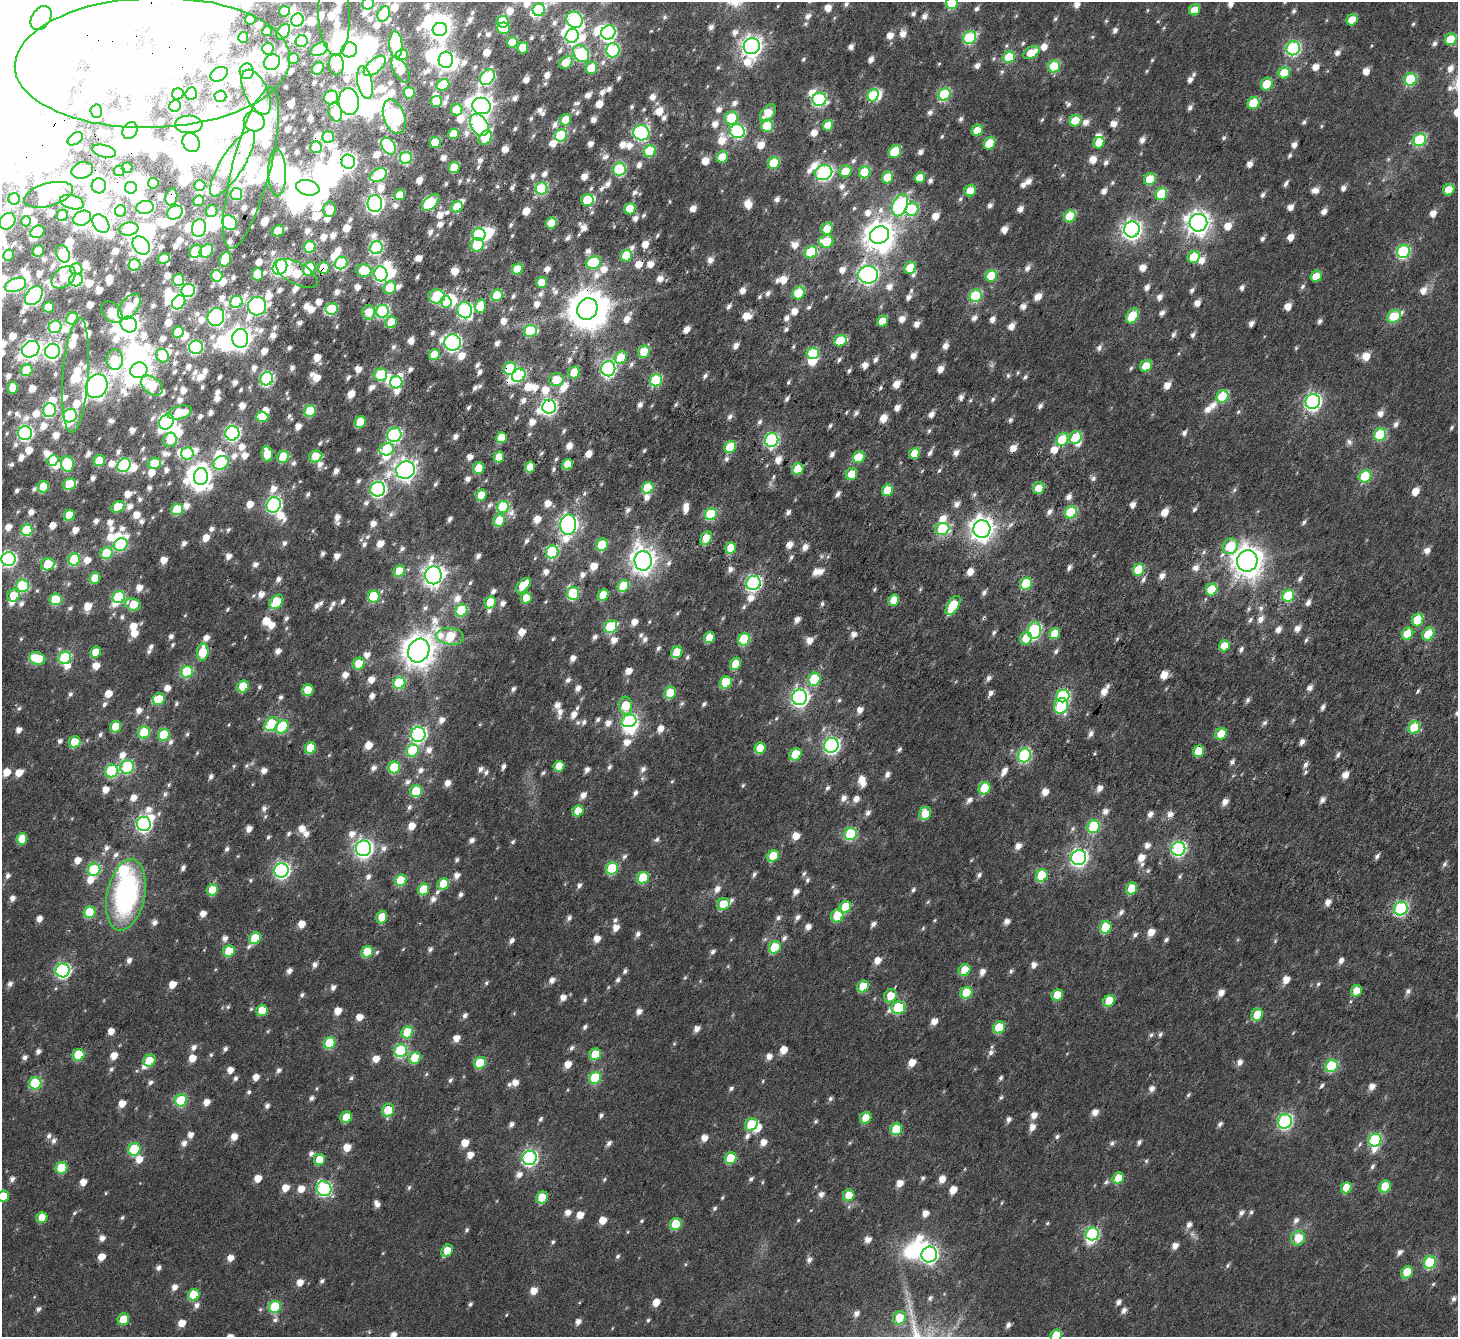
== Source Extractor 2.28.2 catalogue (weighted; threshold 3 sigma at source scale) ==
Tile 11 of 4 x 4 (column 3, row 3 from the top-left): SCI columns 3088-4543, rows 1824-3158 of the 6169 x 6251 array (HDU 1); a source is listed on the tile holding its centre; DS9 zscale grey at full resolution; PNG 1460 x 1339 px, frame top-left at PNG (2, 2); each listed source drawn as its Kron ellipse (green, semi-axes under 4 px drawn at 4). Shown black and unused: <1% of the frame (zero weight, under 4 of 7 exposures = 11% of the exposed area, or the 3 px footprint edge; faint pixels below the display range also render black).
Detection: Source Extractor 2.28.2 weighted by HDU 2 'WHT'; one run over the whole footprint, this tile lists its part. Background 0.0168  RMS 0.0054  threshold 0.0222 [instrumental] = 3 sigma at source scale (4.09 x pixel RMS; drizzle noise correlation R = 1.36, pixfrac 0.8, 0.0396/0.0396 arcsec/px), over >= 5 px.
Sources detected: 1797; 12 too faint to see at this stretch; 145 inside a brighter object's white glare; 5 cosmic-ray / hot-pixel residue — neither listed nor drawn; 36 inside a brighter listed object's ellipse — not listed separately; of the other 1599, all 500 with FLUX_AUTO >= 8.86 (the completeness limit of this list) listed and drawn (1099 fainter detections not listed), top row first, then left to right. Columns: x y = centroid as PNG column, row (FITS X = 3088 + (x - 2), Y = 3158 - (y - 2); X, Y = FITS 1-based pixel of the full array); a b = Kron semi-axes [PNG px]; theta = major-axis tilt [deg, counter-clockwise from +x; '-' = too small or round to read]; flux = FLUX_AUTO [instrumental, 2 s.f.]
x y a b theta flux
952 3 6 6 - 39
368 4 6 5 - 23
539 10 6 6 - 27
1195 10 6 5 - 8.9
284 11 5 5 - 14
384 14 8 6 61 29
334 15 40 16 -88 22
41 18 13 9 56 1200
250 19 5 5 - 14
297 20 7 6 - 71
575 20 8 7 - 110
1352 20 6 5 - 11
503 22 6 6 - 19
504 28 6 5 - 23
440 29 7 6 - 280
267 31 5 5 - 10
283 32 9 5 51 31
608 32 7 6 - 110
572 36 7 6 - 89
243 37 5 5 - 18
970 38 7 6 - 54
1451 39 6 5 - 19
302 41 6 6 - 43
512 42 5 5 - 14
396 45 13 6 -85 34
752 46 8 8 - 310
523 48 5 5 - 11
1293 48 7 6 - 91
268 49 6 5 - 30
319 49 9 6 29 44
349 50 8 7 - 440
613 50 7 7 - 67
1031 52 9 5 29 10
581 54 9 7 -54 66
402 55 6 5 - 35
1009 57 6 5 - 33
294 59 5 5 - 15
446 60 8 7 - 190
272 62 8 7 - 120
566 62 7 5 41 10
152 63 138 65 2 3800
336 65 10 7 -89 19
375 66 13 6 41 65
1054 67 6 5 - 32
318 68 7 5 51 25
591 68 6 6 - 13
400 70 14 7 -61 19
247 71 8 7 - 230
1284 73 6 5 - 17
219 74 9 6 29 100
487 77 8 6 50 84
1411 79 6 6 - 44
365 83 17 7 -79 83
1267 84 6 5 - 16
443 85 7 5 31 19
256 92 24 11 -64 63
409 93 6 5 - 26
178 94 6 5 - 18
191 94 6 5 - 24
945 94 6 6 - 52
873 95 6 5 - 32
220 96 6 6 - 57
331 97 7 6 - 30
819 99 7 6 - 82
349 102 13 10 -84 350
436 102 5 5 - 14
1254 103 6 5 - 19
175 106 6 5 - 63
482 106 9 8 - 420
457 110 6 6 - 17
96 111 7 6 - 66
335 112 10 6 -76 20
768 113 10 6 50 9.3
394 117 18 10 -72 160
731 118 6 6 - 23
566 120 6 5 - 12
254 121 10 10 - 550
1076 121 6 5 - 13
189 124 14 9 1 120
479 125 12 8 -56 88
828 125 5 5 - 9.9
767 126 6 6 - 18
130 130 9 7 54 460
977 130 6 5 - 10
737 131 7 7 - 79
641 133 8 7 - 96
454 134 5 5 - 10
561 135 6 6 - 47
328 137 6 5 - 40
485 138 8 6 51 24
75 139 8 5 36 20
1420 140 7 6 - 52
435 142 5 5 - 18
191 143 10 8 -62 360
989 143 6 5 - 17
1099 143 6 5 - 10
388 146 9 6 -54 68
316 147 6 6 - 15
104 151 12 6 -15 90
650 151 6 5 - 28
895 152 7 6 - 21
722 157 6 5 - 13
406 158 6 6 - 56
348 162 7 7 - 180
233 163 38 11 58 220
774 163 6 5 - 21
454 167 6 5 - 17
127 168 5 5 - 11
251 168 83 19 76 140
619 169 6 6 - 49
82 170 11 8 17 59
119 171 5 5 - 10
845 171 6 5 - 12
865 172 6 5 - 27
277 173 23 9 -89 150
823 173 9 7 15 99
378 175 9 6 27 32
887 177 6 5 - 13
920 178 5 5 - 9.8
1150 179 6 5 - 19
153 183 5 5 - 15
99 186 7 7 - 260
200 186 6 5 - 15
131 188 6 6 - 82
308 188 12 7 -13 280
542 189 6 6 - 51
1449 190 6 5 - 12
970 191 6 5 - 8.9
236 194 6 6 - 34
1161 194 6 5 - 26
48 195 25 11 15 78
400 195 5 5 - 9.7
171 197 9 6 82 20
14 199 6 5 - 55
587 200 6 6 - 21
199 201 5 5 - 9
72 202 12 7 -15 39
431 202 10 6 44 31
375 204 8 7 - 200
900 205 11 7 70 120
145 207 8 6 7 110
457 207 6 5 - 12
329 209 7 6 - 11
630 209 6 5 - 15
912 209 7 6 - 44
120 211 6 5 - 29
212 211 6 5 - 9.4
175 213 8 6 31 84
62 215 6 5 - 17
1070 216 6 5 - 26
82 218 9 7 28 220
7 221 9 7 49 35
26 221 5 5 - 11
229 222 8 7 - 49
551 223 5 5 - 16
1198 223 9 9 - 430
101 224 10 7 -50 290
199 228 9 7 80 130
129 229 9 6 10 60
827 229 6 5 - 11
1132 229 8 8 - 250
278 231 6 5 - 14
37 232 7 5 31 22
479 234 6 6 - 63
879 235 10 8 26 680
826 241 7 6 - 18
141 245 10 7 -50 260
477 245 7 6 - 17
310 247 6 5 - 41
376 248 7 6 - 78
38 251 5 5 - 21
196 251 7 6 - 27
206 251 7 5 44 26
1403 251 7 6 - 64
811 252 6 6 - 35
63 254 9 6 -66 39
9 255 6 5 - 13
626 256 6 5 - 26
1194 257 6 5 - 15
164 258 6 5 - 9.1
225 259 7 5 70 25
593 262 7 6 - 28
341 263 6 6 - 53
135 265 6 6 - 35
280 267 8 7 - 130
324 268 6 5 - 17
910 268 6 5 - 11
76 269 6 6 - 9.5
309 269 7 5 63 23
518 269 6 5 - 14
364 270 8 6 -16 18
297 273 23 10 -28 23
257 274 6 5 - 12
381 274 7 6 - 90
868 275 10 8 1 190
217 276 6 5 - 28
991 276 6 5 - 20
1316 276 6 5 - 11
64 277 14 9 38 9
76 280 7 6 - 71
178 280 6 6 - 21
542 282 5 5 - 10
16 285 11 6 22 55
390 288 7 6 - 12
188 290 7 6 - 72
799 293 6 5 - 20
497 295 6 5 - 20
34 296 11 7 50 160
437 296 8 7 - 55
976 296 6 6 - 49
179 302 7 6 - 57
236 302 6 6 - 31
446 302 6 5 - 16
257 306 9 9 - 150
480 306 7 5 75 16
49 307 5 5 - 11
129 307 15 8 52 25
332 309 6 6 - 28
587 309 11 10 - 1400
465 310 8 7 - 95
383 311 6 6 - 71
112 312 12 8 -46 24
368 312 7 6 - 9.8
1132 316 8 5 57 18
1394 316 7 6 - 36
216 317 9 8 - 130
72 319 6 5 - 34
882 321 5 5 - 9.9
391 322 6 5 - 11
129 324 8 7 - 290
55 327 6 6 - 51
530 331 6 6 - 35
178 332 6 5 - 19
240 338 9 8 - 380
840 341 6 5 - 19
453 343 8 8 - 140
196 347 7 6 - 83
31 349 9 7 36 240
52 351 7 7 - 180
644 352 6 6 - 17
813 353 6 5 - 28
434 355 5 5 - 10
163 356 7 6 - 15
621 358 7 5 45 17
115 360 10 8 -90 28
1146 366 6 5 - 13
510 368 6 6 - 39
608 369 7 7 - 110
27 370 6 5 - 16
139 370 8 7 - 450
574 372 6 5 - 12
76 375 57 13 86 34
380 375 7 6 - 38
519 375 7 6 - 55
267 379 7 6 - 89
556 380 7 6 - 12
656 380 6 5 - 47
396 382 6 6 - 47
97 386 12 10 65 500
152 386 12 8 -37 21
13 388 6 5 - 9.3
1222 396 6 5 - 26
1313 401 7 7 - 160
549 407 7 7 - 130
50 410 7 6 - 60
310 411 6 5 - 30
180 412 12 6 15 14
70 415 7 6 - 66
262 417 6 5 - 12
166 422 8 6 53 140
360 422 6 5 - 16
25 433 7 7 - 110
232 433 7 7 - 120
394 435 7 7 - 92
1380 435 6 6 - 38
1076 437 6 5 - 23
502 438 5 5 - 15
1062 439 7 5 53 24
170 440 7 6 - 9.3
772 440 7 6 - 91
730 447 6 5 - 24
387 449 7 6 - 23
187 454 6 6 - 44
267 454 7 5 -82 14
915 454 6 5 - 12
316 456 6 5 - 16
283 457 6 5 - 18
499 457 5 5 - 9.9
859 457 6 5 - 12
53 460 6 5 - 10
99 461 6 5 - 19
154 463 6 5 - 12
221 463 8 6 23 41
67 464 8 6 -74 42
568 464 6 5 - 12
124 465 7 6 - 65
530 467 5 5 - 10
479 468 6 5 - 12
798 469 6 5 - 14
406 470 9 8 - 310
851 474 6 5 - 9.4
1365 476 6 6 - 37
201 477 8 7 - 260
70 484 7 5 25 22
43 487 6 5 - 18
648 488 6 5 - 23
1039 488 6 5 - 9.2
378 489 7 7 - 130
887 490 6 5 - 12
481 495 6 5 - 9.3
274 505 8 7 - 130
118 507 7 5 36 15
503 507 6 6 - 44
177 509 6 5 - 27
1071 512 6 5 - 33
711 514 6 5 - 42
69 515 6 5 - 15
499 521 6 5 - 13
568 525 10 8 87 240
942 529 7 6 - 35
982 529 9 8 - 450
27 530 6 5 - 33
706 538 7 5 62 9.8
121 545 7 6 - 45
602 545 6 5 - 26
1230 546 8 7 - 20
731 548 6 5 - 14
552 552 7 6 - 53
106 553 6 5 - 28
9 559 7 7 - 120
74 560 6 5 - 33
643 561 9 8 - 490
1247 561 10 10 - 750
48 564 7 6 - 16
1138 570 6 5 - 21
399 571 6 5 - 14
433 575 9 8 - 340
95 578 6 5 - 12
753 583 7 7 - 130
1026 584 6 5 - 27
22 586 6 6 - 43
523 586 9 5 49 17
623 586 6 5 - 19
1212 590 6 5 - 19
573 593 6 6 - 38
603 595 6 5 - 13
14 596 6 5 - 12
1288 596 6 5 - 33
119 597 6 6 - 49
374 597 6 5 - 29
526 598 6 5 - 9.1
56 599 6 6 - 34
894 600 6 5 - 10
276 602 8 5 48 26
490 602 6 5 - 13
133 604 8 6 -15 12
953 605 11 5 58 20
461 610 6 6 - 35
1417 620 6 5 - 18
611 627 7 6 - 41
1034 630 9 6 78 81
1055 634 6 5 - 11
1407 634 6 5 - 15
1428 634 7 5 55 12
450 636 14 8 -7 29
709 638 6 5 - 10
1026 638 6 6 - 9.7
744 639 6 5 - 34
1224 646 6 5 - 10
419 651 12 10 60 950
96 652 5 5 - 9
203 652 8 5 82 19
677 652 6 5 - 15
37 658 8 6 -24 16
65 658 6 6 - 48
359 664 6 6 - 10
735 664 6 5 - 9.6
187 672 6 5 - 42
814 679 6 6 - 27
726 682 6 6 - 21
399 683 6 6 - 36
243 687 6 5 - 16
308 690 6 5 - 14
670 693 6 5 - 17
1063 696 6 6 - 66
800 697 8 7 - 190
159 699 6 6 - 9.8
626 705 9 6 -83 17
1061 706 8 7 - 34
629 721 7 6 - 78
272 724 8 6 42 34
116 727 6 5 - 14
282 727 7 6 - 29
1414 727 6 5 - 18
144 732 6 6 - 25
418 734 7 7 - 120
1221 734 6 5 - 13
164 735 6 5 - 28
75 742 6 5 - 19
831 745 7 7 - 140
310 748 6 5 - 17
760 748 6 5 - 12
412 750 6 6 - 31
1198 751 6 5 - 14
796 754 6 5 - 15
1024 755 7 6 - 69
559 766 5 5 - 9.9
127 767 7 6 - 58
394 768 6 5 - 33
111 771 7 6 - 44
985 788 6 5 - 22
416 791 6 5 - 24
578 811 6 5 - 9.8
925 813 6 5 - 12
144 824 7 7 - 130
1094 826 6 6 - 39
850 834 6 6 - 47
22 839 6 5 - 11
364 848 8 7 - 220
1178 849 7 7 - 110
773 856 6 5 - 16
1079 857 7 7 - 170
612 868 6 6 - 32
94 870 6 6 - 51
281 870 7 7 - 130
1042 876 6 5 - 29
643 878 6 5 - 27
401 880 6 5 - 26
443 884 6 5 - 13
1131 888 6 5 - 14
423 889 6 5 - 16
212 890 6 5 - 12
126 895 36 19 78 100
723 904 6 5 - 12
845 907 6 5 - 19
1401 908 7 6 - 78
90 912 6 5 - 22
837 916 7 6 - 16
382 917 6 5 - 11
1106 927 6 5 - 23
255 938 6 5 - 21
775 947 6 5 - 21
229 951 6 5 - 20
367 952 6 5 - 16
63 970 7 7 - 110
965 970 6 5 - 11
863 986 6 5 - 18
1356 991 6 5 - 10
966 993 6 5 - 21
1057 995 6 5 - 11
890 996 7 6 - 9.5
1109 1001 6 5 - 13
898 1008 7 6 - 37
262 1011 6 5 - 11
1257 1015 6 5 - 12
999 1027 6 5 - 19
407 1032 6 5 - 20
330 1043 6 5 - 30
401 1051 6 6 - 57
595 1054 6 5 - 16
79 1055 6 5 - 27
415 1058 6 5 - 16
150 1061 6 5 - 22
480 1063 6 5 - 26
1331 1066 6 6 - 40
595 1078 6 5 - 34
35 1083 6 6 - 45
181 1100 6 6 - 41
388 1110 6 5 - 23
346 1117 6 5 - 12
866 1118 6 5 - 10
1285 1121 7 7 - 100
751 1124 7 6 - 20
896 1129 6 5 - 22
1375 1140 7 6 - 61
134 1149 6 6 - 38
530 1158 7 7 - 120
731 1158 6 5 - 23
319 1160 6 5 - 10
61 1168 6 5 - 26
1118 1178 6 5 - 10
1385 1186 6 5 - 16
1346 1188 6 5 - 12
324 1189 8 7 - 90
849 1195 6 5 - 8.9
3 1196 6 5 - 14
542 1197 6 5 - 15
42 1218 6 5 - 9.5
676 1224 6 5 - 21
1092 1234 7 6 - 69
1298 1238 8 6 58 11
447 1251 7 5 54 10
929 1255 8 7 - 150
1430 1262 6 5 - 39
1407 1272 6 5 - 15
194 1295 6 5 - 23
275 1307 6 5 - 36
899 1318 7 6 - 13
123 1319 6 5 - 13
1056 1335 6 5 - 16
Overlapping masked pixels (flux is a lower limit): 16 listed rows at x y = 152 63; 219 74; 349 102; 104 151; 348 162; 378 175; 171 197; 457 207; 324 268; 297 273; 587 309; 465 310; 510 368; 549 407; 982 529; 753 583
Isophote crosses this tile's border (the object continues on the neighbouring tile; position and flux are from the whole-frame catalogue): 7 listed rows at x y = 952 3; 368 4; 334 15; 7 221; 9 559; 3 1196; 1056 1335